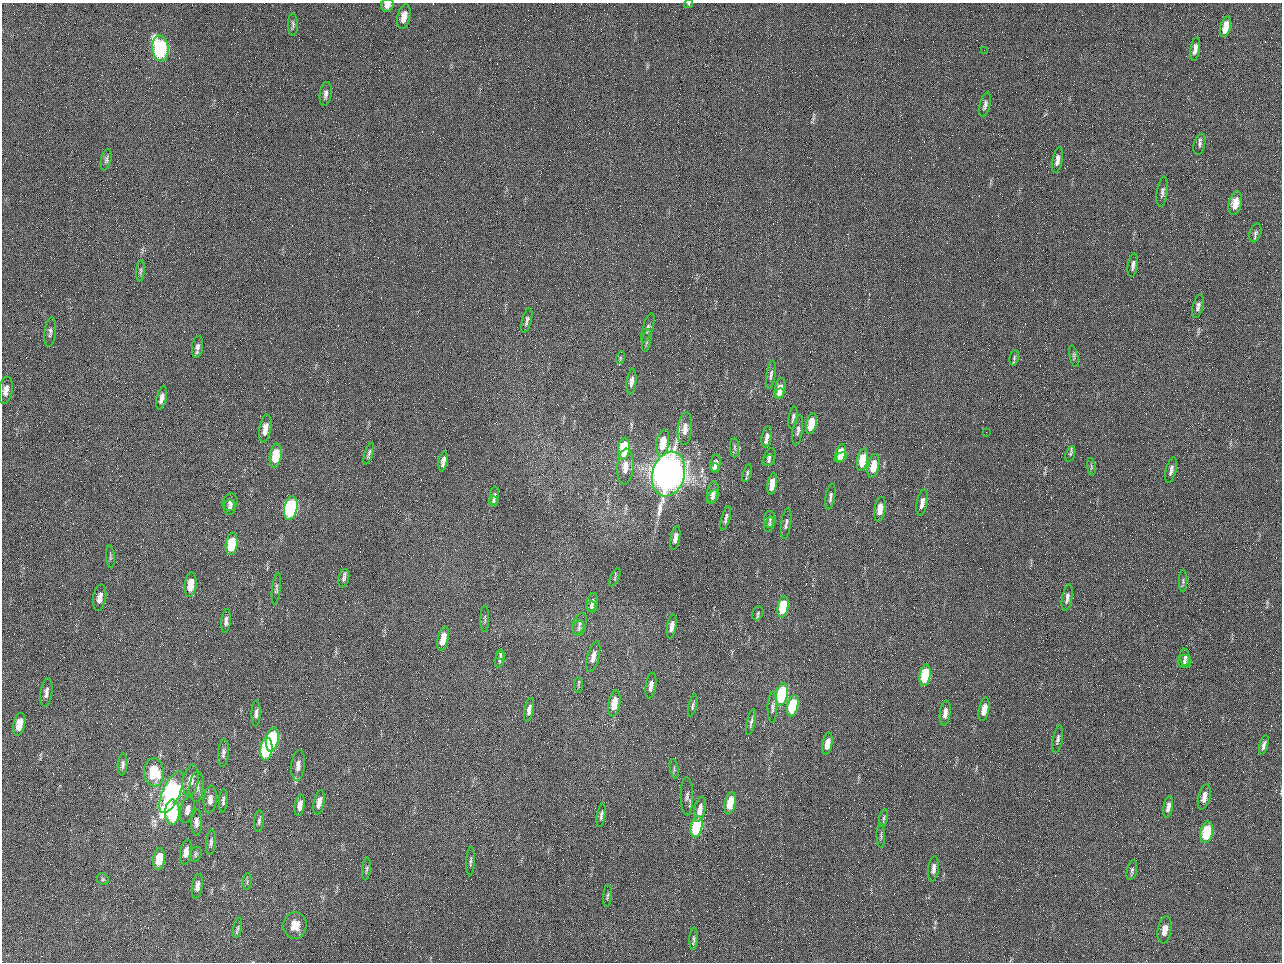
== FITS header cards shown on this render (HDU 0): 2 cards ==
NAXIS1  =                 1280 / length of data axis 1
NAXIS2  =                  960 / length of data axis 2

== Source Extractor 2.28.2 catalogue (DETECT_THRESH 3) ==
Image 1280 x 960 px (HDU 0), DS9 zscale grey, 1 PNG px = 1 image px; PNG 1284 x 964 px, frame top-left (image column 1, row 960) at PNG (2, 3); each listed source drawn as its Kron ellipse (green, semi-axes under 4 px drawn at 4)
Background 2560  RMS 180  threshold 552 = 3 sigma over >= 5 px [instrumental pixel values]
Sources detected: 162; all 162 listed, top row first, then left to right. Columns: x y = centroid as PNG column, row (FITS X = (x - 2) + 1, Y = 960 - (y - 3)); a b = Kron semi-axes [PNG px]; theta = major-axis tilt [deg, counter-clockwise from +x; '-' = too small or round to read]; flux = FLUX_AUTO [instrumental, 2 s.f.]
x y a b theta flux
689 4 4 4 - 1.3e+04
387 5 6 6 - 7.0e+04
404 17 12 6 78 1.4e+05
293 25 11 5 -88 2.9e+04
1226 27 10 5 76 1.9e+05
160 48 13 8 -84 2.1e+06
1195 49 12 4 81 6.7e+04
984 50 2 2 - 6.3e+04
326 94 12 6 82 5.1e+04
985 105 12 5 76 4.7e+04
1199 144 11 5 76 3.8e+04
106 160 11 5 77 3.4e+04
1057 160 13 5 79 7.2e+04
1162 192 15 5 82 4.6e+04
1235 203 12 6 77 1.6e+05
1255 233 9 5 73 3.6e+04
1133 265 12 5 81 5.1e+04
140 271 10 4 84 2.8e+04
1198 306 12 5 76 4.7e+04
527 321 13 4 75 4.0e+04
648 328 15 5 73 4.2e+04
50 332 15 5 83 4.5e+04
647 340 11 4 82 3.3e+04
198 347 11 5 83 5.1e+04
1074 356 11 4 -76 2.5e+04
620 358 6 4 73 1.8e+04
1014 358 8 4 81 2.3e+04
771 374 14 4 81 4.3e+04
631 381 13 4 83 6.8e+04
780 388 10 5 80 1.5e+05
6 390 14 7 81 9.4e+04
779 393 6 2 49 4.1e+04
162 398 12 5 76 6.0e+04
793 418 11 3 81 3.3e+04
811 424 11 5 79 3.4e+05
265 429 14 6 80 1.2e+05
685 429 16 7 84 1.1e+05
798 430 15 5 81 4.5e+04
986 432 2 2 - 7.8e+03
767 437 11 5 80 6.4e+04
663 443 13 6 80 3.0e+05
734 448 10 4 -89 3.2e+04
624 449 11 6 82 9.2e+05
369 453 11 3 73 3.1e+04
841 453 9 5 79 2.6e+05
1070 454 8 4 72 2.4e+04
276 456 12 6 82 3.3e+05
770 457 9 5 68 3.5e+04
840 457 7 4 30 1.0e+05
862 460 11 5 80 3.6e+05
769 461 6 5 - 2.4e+04
443 462 10 4 80 6.1e+04
716 463 8 5 81 1.1e+05
873 466 12 5 80 2.6e+05
625 467 18 8 85 1.5e+05
1091 467 8 4 -81 2.3e+04
715 468 5 3 - 5.1e+04
1171 470 13 5 77 5.4e+04
747 473 9 4 73 2.6e+04
668 474 22 16 75 1.2e+07
772 484 11 4 81 2.2e+05
713 493 11 6 82 6.2e+04
494 496 9 4 83 3.1e+04
712 497 7 4 56 3.8e+04
830 497 13 4 81 4.0e+04
493 501 5 4 - 1.7e+04
230 502 9 7 76 5.3e+04
922 503 13 5 79 8.6e+04
230 507 7 6 - 3.9e+04
291 508 12 6 80 2.0e+06
880 509 12 5 81 1.6e+05
726 518 12 4 75 4.2e+04
770 520 9 5 -90 3.0e+04
769 524 8 4 71 2.2e+04
786 524 15 5 82 4.5e+04
675 538 12 4 80 7.2e+04
232 544 11 5 82 4.4e+05
110 557 11 3 -85 2.3e+04
615 577 10 3 67 1.7e+04
344 578 9 5 76 3.9e+04
1183 581 11 2 90 2.1e+04
190 585 12 6 84 2.1e+05
276 589 16 4 83 3.5e+04
100 598 13 6 80 9.2e+04
1067 598 13 5 79 4.9e+04
592 602 9 5 78 4.2e+04
591 607 6 5 - 2.6e+04
783 607 11 5 79 5.5e+05
758 613 7 5 67 2.4e+04
485 619 13 3 88 2.5e+04
226 621 12 4 84 5.3e+04
580 624 11 6 68 4.1e+04
672 626 12 4 80 8.8e+04
579 628 7 6 - 3.4e+04
443 639 12 5 77 2.0e+05
500 655 5 4 - 1.8e+04
593 656 16 6 76 9.4e+04
1185 657 9 5 -83 3.2e+04
500 659 8 4 77 3.0e+04
1184 661 7 6 - 3.0e+04
925 675 11 5 81 6.4e+05
579 685 8 3 -89 1.7e+04
651 686 13 5 81 8.1e+04
46 692 14 6 82 6.4e+04
782 694 11 5 80 1.4e+06
614 703 13 6 79 2.1e+05
693 706 11 3 77 2.6e+04
793 706 11 5 77 7.0e+05
772 707 15 4 90 4.5e+04
984 709 12 5 79 1.4e+05
529 710 12 4 78 6.0e+04
256 713 13 4 88 4.5e+04
945 713 12 5 82 8.0e+04
751 722 13 4 78 3.7e+04
19 724 11 6 78 1.7e+05
272 739 12 6 79 1.4e+06
1058 739 14 4 80 3.7e+04
827 744 11 5 80 1.4e+05
1264 745 10 4 75 4.5e+04
266 749 11 6 84 1.4e+06
223 753 14 5 86 4.5e+04
123 765 11 5 84 3.8e+04
298 765 15 6 84 8.4e+04
674 769 10 3 -80 1.8e+04
154 772 14 10 -86 5.0e+05
191 780 15 8 80 1.1e+05
197 787 15 7 84 6.7e+04
171 792 22 9 66 3.2e+06
687 796 19 6 -89 5.5e+04
1204 797 13 6 76 9.7e+04
210 799 14 6 85 8.6e+04
223 801 12 4 87 3.3e+04
319 802 12 5 79 1.0e+05
730 803 11 5 79 3.2e+05
300 805 11 5 79 7.1e+04
1168 807 11 4 81 5.8e+04
700 809 13 5 78 9.9e+04
187 810 14 7 76 7.7e+04
172 812 12 7 89 7.4e+05
601 815 12 4 80 3.3e+04
884 818 9 3 79 2.2e+04
259 821 11 5 86 3.2e+04
196 822 13 5 -89 6.4e+04
696 827 11 5 78 1.1e+06
1207 832 11 6 79 6.5e+05
881 836 12 3 -90 2.6e+04
211 842 13 5 85 3.6e+04
186 852 12 6 82 9.6e+04
196 854 8 5 65 2.4e+04
159 859 11 5 82 2.7e+05
470 861 14 3 88 2.7e+04
366 869 11 3 84 2.6e+04
933 869 13 5 84 7.2e+04
1132 870 10 5 78 3.1e+04
103 879 6 5 - 2.3e+04
247 881 8 3 85 1.9e+04
197 886 12 5 81 6.3e+04
607 896 11 3 85 2.1e+04
295 925 13 11 85 1.6e+05
238 928 10 4 79 2.8e+04
1165 930 14 7 79 1.2e+05
694 939 11 4 87 2.9e+04
At the frame edge (FLAGS 8, measured only in part): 2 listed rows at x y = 689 4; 387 5